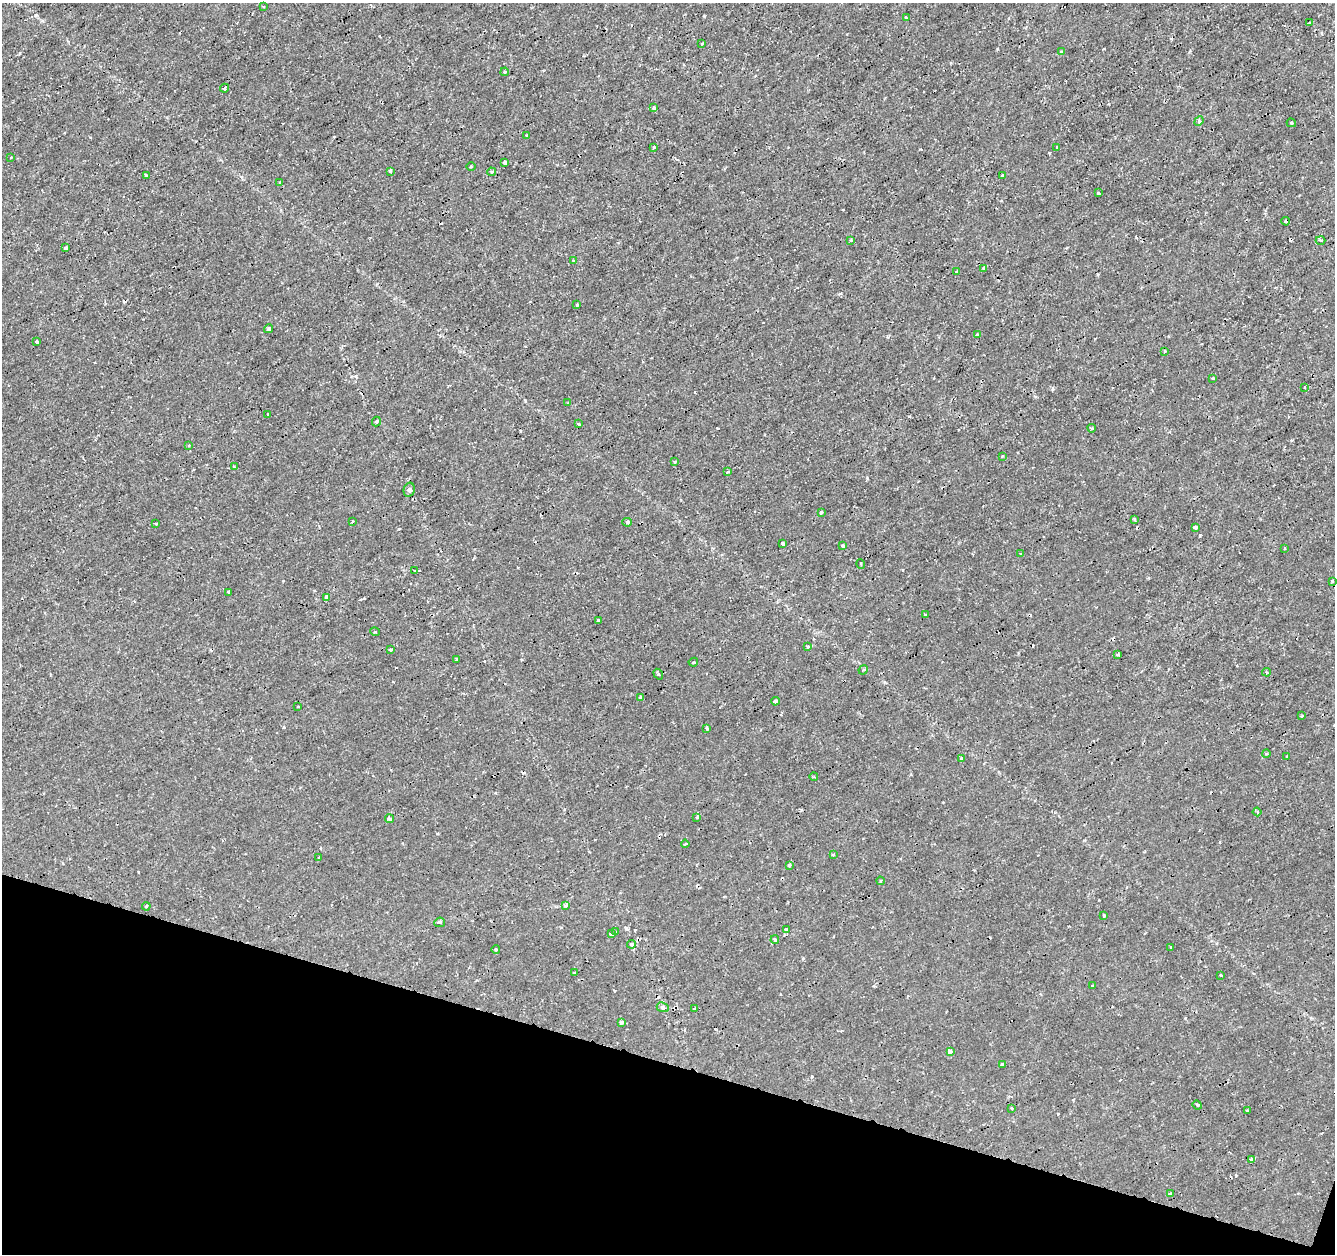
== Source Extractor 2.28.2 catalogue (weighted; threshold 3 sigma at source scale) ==
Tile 15 of 4 x 4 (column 3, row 4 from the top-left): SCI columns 2667-3999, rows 217-1468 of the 5339 x 5501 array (HDU 1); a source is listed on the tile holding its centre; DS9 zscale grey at full resolution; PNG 1337 x 1256 px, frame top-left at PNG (2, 3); each listed source drawn as its Kron ellipse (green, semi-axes under 4 px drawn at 4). Shown black and unused: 15% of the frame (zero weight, under 2 of 3 exposures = <1% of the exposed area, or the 3 px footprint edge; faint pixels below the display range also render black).
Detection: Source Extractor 2.28.2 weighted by HDU 2 'WHT'; one run over the whole footprint, this tile lists its part. Background 1.78e-04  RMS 0.0011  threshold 0.00517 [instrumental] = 3 sigma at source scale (4.5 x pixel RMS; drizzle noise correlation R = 1.50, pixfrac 1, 0.0396/0.0396 arcsec/px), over >= 5 px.
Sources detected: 128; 14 cosmic-ray / hot-pixel residue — neither listed nor drawn; the other 114 listed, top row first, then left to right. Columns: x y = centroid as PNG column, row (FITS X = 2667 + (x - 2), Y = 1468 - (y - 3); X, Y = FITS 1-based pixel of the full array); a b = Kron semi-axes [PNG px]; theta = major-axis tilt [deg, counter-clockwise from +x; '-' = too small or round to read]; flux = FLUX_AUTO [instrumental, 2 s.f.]
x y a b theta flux
263 7 3 2 - 0.097
906 18 3 2 - 0.16
1309 23 3 3 - 0.2
702 44 4 2 - 0.1
1061 52 3 3 - 0.25
505 72 4 3 - 0.17
224 88 4 3 - 0.62
653 108 4 4 - 0.23
1199 121 5 4 - 0.15
1291 123 5 3 - 0.16
527 135 3 3 - 0.25
654 147 3 3 - 0.2
1057 147 3 3 - 0.18
11 157 2 2 - 0.08
505 163 3 3 - 0.23
471 167 5 3 - 0.12
390 171 4 4 - 0.11
491 172 4 3 - 0.21
146 175 3 3 - 0.11
1002 176 3 3 - 0.19
280 182 3 3 - 0.11
1099 193 3 3 - 0.51
1286 221 4 3 - 0.24
851 240 4 3 - 0.12
1320 240 5 3 - 0.12
65 248 4 3 - 0.16
573 260 3 3 - 0.15
983 268 4 3 - 0.34
957 272 4 3 - 0.15
577 305 3 2 - 0.15
269 329 4 3 - 0.62
977 335 3 3 - 0.18
37 341 3 3 - 0.18
1165 351 3 3 - 0.17
1213 378 3 3 - 0.19
1305 387 3 2 - 0.096
568 403 3 2 - 0.11
268 414 3 3 - 0.23
376 421 5 4 - 0.18
579 424 3 2 - 0.18
1092 428 4 2 - 0.15
189 445 4 3 - 0.12
1002 456 3 2 - 0.11
674 462 3 3 - 0.19
234 467 4 3 - 0.14
728 471 4 3 - 0.12
409 490 7 5 77 0.26
821 512 3 3 - 0.19
1134 519 3 3 - 0.14
352 521 3 2 - 0.13
627 522 5 4 - 0.31
156 523 3 2 - 0.15
1195 527 4 3 - 0.36
783 543 4 3 - 0.4
843 546 3 3 - 0.22
1285 548 4 3 - 0.097
1021 554 3 3 - 0.13
861 564 5 3 - 0.11
414 570 3 2 - 0.079
1332 581 4 3 - 0.17
229 592 3 3 - 0.38
326 597 4 3 - 0.86
925 615 3 3 - 0.18
598 621 4 3 - 0.3
375 632 5 3 - 0.11
808 647 3 3 - 0.23
391 650 3 3 - 0.35
1118 655 4 3 - 0.19
457 660 4 3 - 0.8
693 662 5 3 - 0.17
863 670 5 4 - 0.15
1267 672 4 3 - 0.15
658 674 6 3 -56 0.21
640 697 4 3 - 0.45
775 701 4 3 - 0.41
298 706 3 2 - 0.1
1302 716 3 3 - 0.13
707 728 3 3 - 0.29
1266 753 4 3 - 0.12
1287 756 3 2 - 0.082
962 758 3 3 - 0.23
814 777 4 3 - 0.096
1257 812 4 3 - 0.21
697 817 4 4 - 0.16
390 819 4 4 - 0.66
685 844 4 2 - 0.16
833 854 3 3 - 0.15
319 858 3 3 - 0.15
789 865 3 3 - 0.19
880 881 4 3 - 0.12
566 905 4 3 - 0.43
146 906 4 3 - 0.13
1104 915 4 3 - 0.12
440 922 5 4 - 0.28
786 929 4 4 - 0.35
616 932 3 2 - 0.11
611 934 4 3 - 0.65
775 940 4 3 - 0.17
632 944 4 3 - 0.17
1171 947 3 2 - 0.14
496 950 4 4 - 0.16
574 973 3 2 - 0.1
1220 975 3 2 - 0.12
1092 986 3 3 - 0.24
663 1007 6 4 -24 0.24
694 1009 3 3 - 0.35
621 1022 4 3 - 0.38
950 1051 4 3 - 0.56
1002 1065 4 3 - 0.39
1197 1105 4 4 - 0.15
1012 1108 4 3 - 0.13
1247 1111 3 3 - 0.51
1252 1160 4 3 - 0.48
1170 1194 4 3 - 0.32
Unlisted compact peaks at least as high as the median listed source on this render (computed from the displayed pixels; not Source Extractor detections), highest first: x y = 399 529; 36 15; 1200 535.